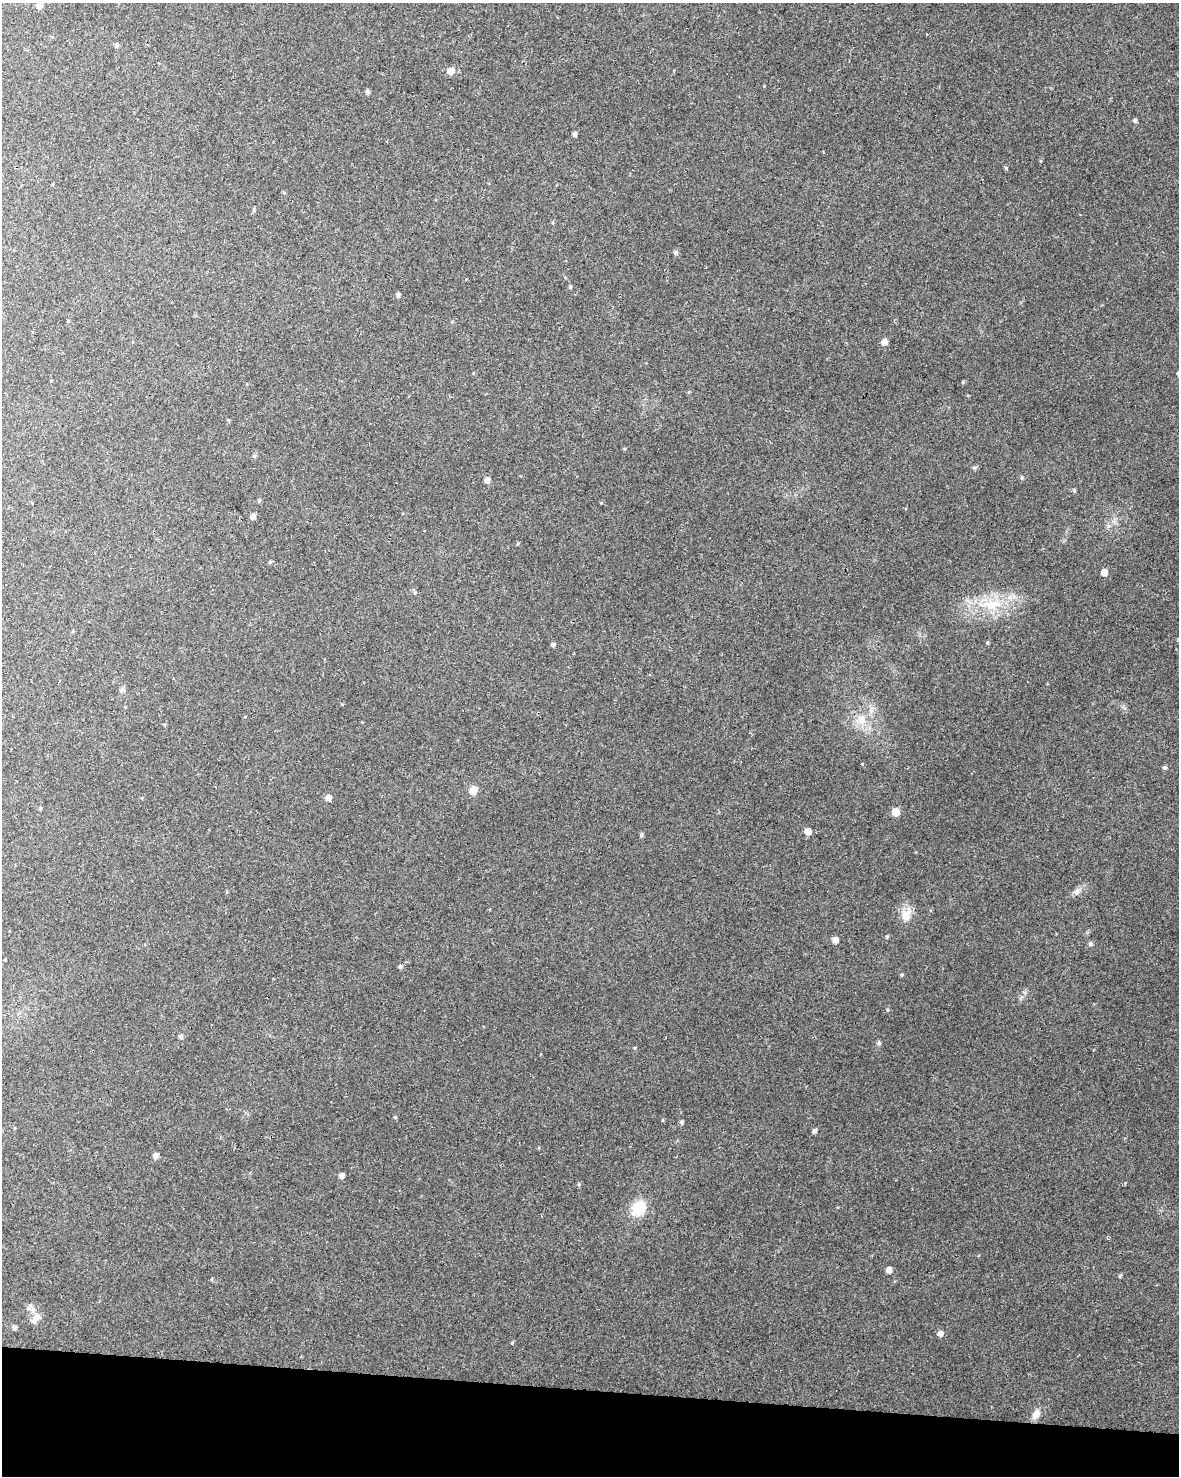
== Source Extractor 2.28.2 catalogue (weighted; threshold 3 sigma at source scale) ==
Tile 11 of 4 x 3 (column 3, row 3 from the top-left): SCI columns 2362-3538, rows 287-1760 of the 4715 x 4936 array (HDU 1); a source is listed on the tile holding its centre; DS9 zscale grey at full resolution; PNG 1181 x 1478 px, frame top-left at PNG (2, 3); no overlay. Shown black and unused: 6% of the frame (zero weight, under 2 of 3 exposures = <1% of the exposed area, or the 3 px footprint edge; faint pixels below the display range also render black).
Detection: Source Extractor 2.28.2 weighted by HDU 2 'WHT'; one run over the whole footprint, this tile lists its part. Background 0.0562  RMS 0.0069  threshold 0.0308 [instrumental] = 3 sigma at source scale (4.5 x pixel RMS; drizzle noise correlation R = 1.50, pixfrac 1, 0.0396/0.0396 arcsec/px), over >= 5 px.
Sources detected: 61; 2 cosmic-ray / hot-pixel residue — not listed; the other 59 listed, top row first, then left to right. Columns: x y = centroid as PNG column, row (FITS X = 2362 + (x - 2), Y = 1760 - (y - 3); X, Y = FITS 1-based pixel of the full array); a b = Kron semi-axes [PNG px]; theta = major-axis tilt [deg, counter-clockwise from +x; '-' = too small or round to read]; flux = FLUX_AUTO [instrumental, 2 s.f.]
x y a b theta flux
39 5 6 5 - 4.8
116 46 6 5 - 1.4
451 71 6 6 - 6.7
367 92 6 5 - 1.4
1135 121 5 5 - 1.3
575 134 5 4 - 1.7
1006 168 6 3 73 0.73
254 210 7 3 -90 0.8
676 253 5 5 - 1.6
570 287 5 4 - 0.85
398 295 5 4 - 1.6
884 342 6 5 - 4.2
963 382 5 3 - 0.62
624 449 5 3 - 0.59
974 467 6 4 0 1
1022 478 6 4 69 1.1
487 480 5 4 - 3.5
1074 490 6 4 -79 0.84
259 501 5 4 - 1.1
253 516 6 5 - 2.9
1108 526 6 5 - 1.5
270 562 5 4 - 0.83
1104 572 6 6 - 4.4
415 593 5 5 - 0.94
992 604 28 14 9 23
987 643 5 3 - 0.78
553 645 5 4 - 1.6
122 690 7 5 25 2
861 719 14 11 -53 8.2
164 725 5 3 - 0.59
1165 768 5 5 - 1.2
473 790 8 7 - 6.6
328 798 6 6 - 3.9
895 812 7 6 - 7.5
807 831 6 5 - 5.6
641 835 6 4 50 1.1
1077 891 8 7 - 2.3
906 915 20 12 70 8.5
887 936 5 4 - 0.8
835 940 6 5 - 3.4
1090 944 5 5 - 1.5
400 967 6 5 - 1.2
901 975 5 4 - 0.77
887 1010 5 3 - 0.7
181 1036 5 5 - 1.7
878 1043 6 5 - 1.2
635 1048 5 3 - 0.62
395 1117 5 4 - 0.78
681 1122 5 4 - 1.3
815 1131 5 4 - 2.1
155 1155 6 5 - 2.8
342 1175 5 5 - 2.4
639 1208 17 13 52 19
889 1269 6 5 - 3.4
1120 1276 5 4 - 0.9
37 1317 13 10 54 4.7
14 1327 5 5 - 1.8
940 1333 6 5 - 2.9
1036 1414 14 9 61 4.8
Isophote crosses this tile's border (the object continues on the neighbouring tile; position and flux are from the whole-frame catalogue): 1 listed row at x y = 39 5
Unlisted compact peaks at least as high as the median listed source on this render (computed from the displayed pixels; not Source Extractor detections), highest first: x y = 512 1343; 579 1184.